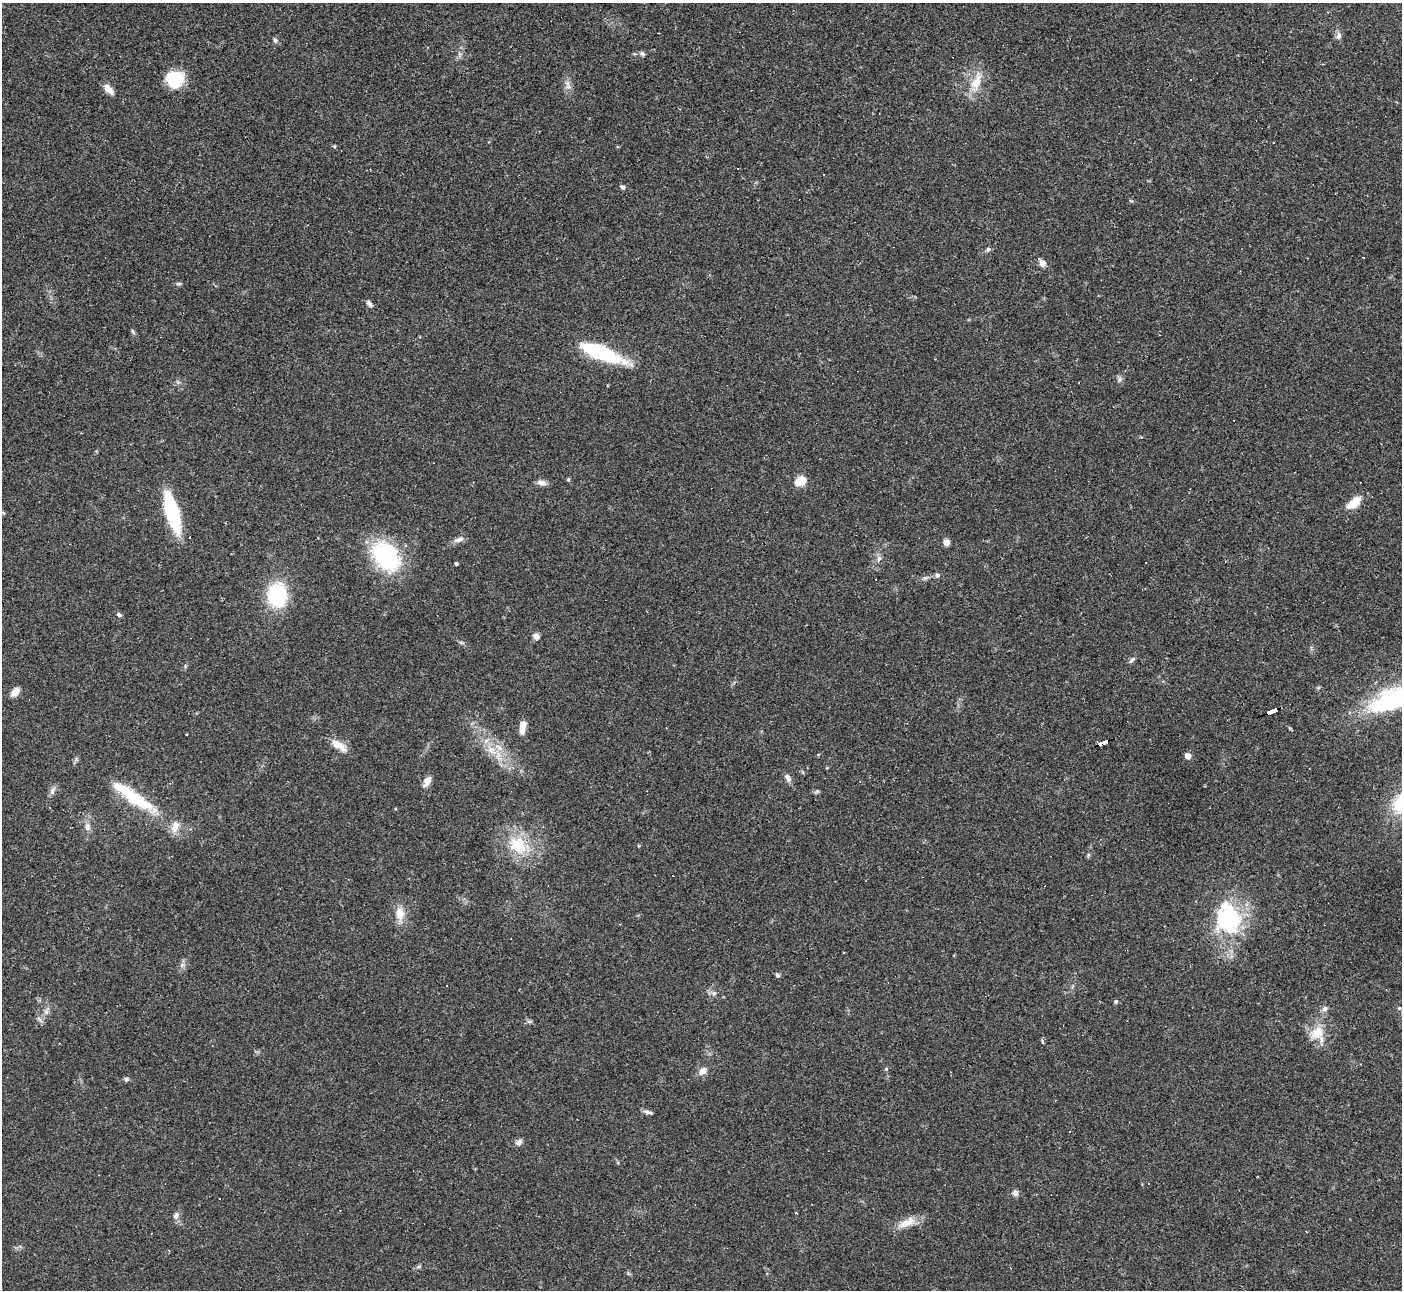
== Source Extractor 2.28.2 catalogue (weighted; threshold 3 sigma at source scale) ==
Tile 10 of 4 x 4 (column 2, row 3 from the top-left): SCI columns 1402-2801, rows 1443-2730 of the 5604 x 5592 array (HDU 1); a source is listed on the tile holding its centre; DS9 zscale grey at full resolution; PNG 1404 x 1292 px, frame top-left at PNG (2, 3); no overlay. Shown black and unused: <1% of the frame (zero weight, under 2 of 3 exposures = <1% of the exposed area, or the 3 px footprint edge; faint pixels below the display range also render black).
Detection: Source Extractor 2.28.2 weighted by HDU 2 'WHT'; one run over the whole footprint, this tile lists its part. Background 0.0515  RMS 0.0057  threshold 0.0255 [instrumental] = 3 sigma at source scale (4.5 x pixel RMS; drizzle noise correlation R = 1.50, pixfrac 1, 0.05/0.05 arcsec/px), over >= 5 px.
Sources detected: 85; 1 inside a brighter object's white glare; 11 cosmic-ray / hot-pixel residue — not listed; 2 inside a brighter listed object's ellipse — not listed separately; the other 71 listed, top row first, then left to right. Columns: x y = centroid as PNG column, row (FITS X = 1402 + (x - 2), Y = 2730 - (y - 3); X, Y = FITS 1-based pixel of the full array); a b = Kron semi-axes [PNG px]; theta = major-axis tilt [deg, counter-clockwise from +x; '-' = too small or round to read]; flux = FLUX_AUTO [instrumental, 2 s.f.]
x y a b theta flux
1339 36 11 7 83 2.1
275 40 7 5 -73 1.2
642 54 7 5 -47 1.1
175 79 19 18 - 18
977 81 27 11 72 11
568 87 7 5 0 1.6
108 89 13 7 -47 4.7
1273 142 3 2 - 0.59
334 146 6 3 -19 0.64
623 187 7 5 -35 1.5
988 249 6 5 - 0.98
1042 263 5 5 - 5.7
179 284 7 5 -1 0.97
370 304 9 6 -52 1.6
132 331 6 4 -71 0.82
601 353 45 12 -21 49
1119 379 7 4 89 1.3
568 479 5 4 - 0.7
800 481 13 10 27 6.8
541 482 12 7 -12 2.9
1356 501 13 10 41 7.3
3 513 6 3 -20 0.69
172 513 36 11 -74 50
459 539 16 6 17 2.7
946 542 7 6 - 3.3
386 556 36 25 -49 54
879 559 9 6 63 1.7
456 564 3 3 - 1.1
937 575 6 6 - 1.6
925 578 7 5 19 1.3
277 595 17 14 -86 52
119 615 7 5 -27 1.1
536 636 9 6 -69 3
1132 660 10 4 47 1.5
15 692 10 7 49 4.5
1393 699 47 18 20 84
1272 712 11 3 22 130
523 727 16 7 80 5.2
1104 742 10 4 21 96
338 745 23 9 -35 7
491 750 11 10 - 5.4
1188 756 5 4 - 5.5
788 778 11 6 -61 2.4
427 781 13 7 60 4
52 791 14 5 59 2.1
817 791 7 4 19 0.92
132 796 59 12 -35 33
87 827 10 8 -80 2.9
518 846 30 20 -47 21
1088 855 6 4 72 0.79
400 913 18 12 90 6.8
1228 918 43 33 -80 51
777 975 6 5 - 1.1
714 993 7 4 18 1.1
1116 1001 6 5 - 0.84
1399 1008 6 5 - 0.92
1324 1009 8 6 45 1.9
46 1012 7 6 - 1.6
1317 1033 20 17 36 11
1042 1041 5 4 - 1.2
886 1069 5 5 - 0.69
703 1071 9 7 42 4.1
126 1079 6 5 - 1.3
647 1112 11 5 -16 1.7
1070 1131 3 2 - 0.61
519 1142 9 7 36 2.1
1148 1183 3 2 - 0.58
1015 1193 8 8 - 2
219 1199 3 3 - 4.3
176 1216 8 7 - 2.4
907 1222 27 10 26 7.5
Overlapping masked pixels (flux is a lower limit): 2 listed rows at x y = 1272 712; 1104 742
Isophote crosses this tile's border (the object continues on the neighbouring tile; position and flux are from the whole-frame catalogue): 1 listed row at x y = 1393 699